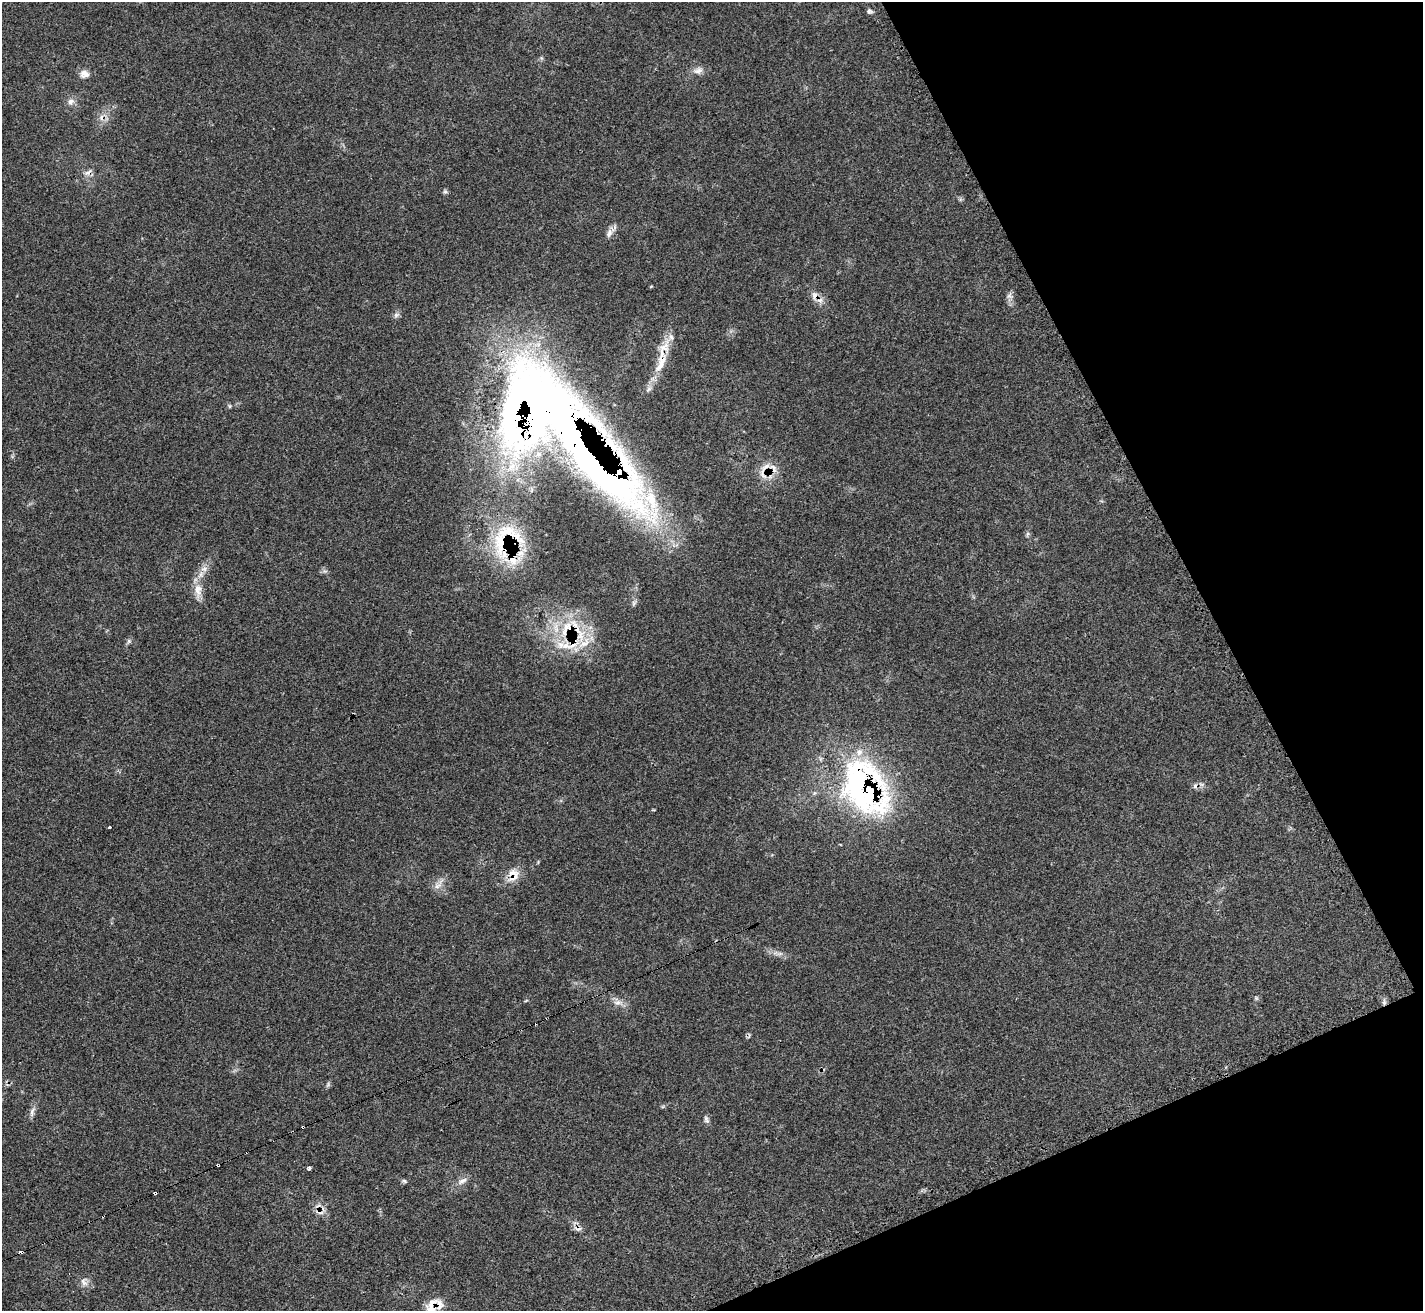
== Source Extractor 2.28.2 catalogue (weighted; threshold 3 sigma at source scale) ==
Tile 12 of 4 x 4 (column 4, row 3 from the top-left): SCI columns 4293-5713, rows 1602-2910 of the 5713 x 5703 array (HDU 1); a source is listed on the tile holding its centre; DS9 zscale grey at full resolution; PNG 1425 x 1313 px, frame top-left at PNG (2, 2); no overlay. Shown black and unused: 21% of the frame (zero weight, under 3 of 4 exposures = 2% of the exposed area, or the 3 px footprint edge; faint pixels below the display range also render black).
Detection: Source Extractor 2.28.2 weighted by HDU 2 'WHT'; one run over the whole footprint, this tile lists its part. Background 0.0538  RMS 0.0053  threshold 0.0237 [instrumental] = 3 sigma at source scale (4.5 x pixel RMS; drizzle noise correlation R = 1.50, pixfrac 1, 0.05/0.05 arcsec/px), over >= 5 px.
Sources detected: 65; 1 too faint to see at this stretch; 2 inside a brighter object's white glare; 7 cosmic-ray / hot-pixel residue — not listed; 13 inside a brighter listed object's ellipse — not listed separately; the other 42 listed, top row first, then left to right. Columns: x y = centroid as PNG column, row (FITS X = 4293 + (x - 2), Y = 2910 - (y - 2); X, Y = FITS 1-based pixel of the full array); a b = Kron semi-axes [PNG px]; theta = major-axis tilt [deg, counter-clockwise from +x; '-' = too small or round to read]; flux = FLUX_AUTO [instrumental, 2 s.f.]
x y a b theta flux
869 11 7 5 -14 1.2
698 70 13 8 20 3.2
84 74 12 10 -7 3.6
71 101 10 8 36 2.7
445 191 6 5 - 1
609 233 13 7 72 2.9
651 286 5 3 - 0.45
1009 295 8 4 46 1.4
815 296 12 9 -83 3.6
396 315 8 6 27 1.5
661 363 33 11 65 13
229 406 6 4 90 0.68
579 440 224 47 -51 500
774 468 15 7 -65 4.2
763 474 17 7 -62 4.6
502 542 61 37 39 49
204 569 10 7 4 2.7
198 590 20 11 -90 6.6
634 603 7 4 -90 1.1
556 628 16 6 -84 5.1
578 632 39 14 -63 21
129 641 6 5 - 1.1
566 646 17 11 -11 9.5
870 793 71 56 -63 110
110 827 3 3 - 2.2
515 877 23 9 35 6
438 886 12 7 26 3.1
1256 998 6 4 -46 0.8
526 1001 5 3 - 0.49
618 1002 11 8 9 3
32 1112 16 5 72 2.3
706 1118 7 4 -89 1.1
218 1165 3 3 - 2
309 1168 4 3 - 1.4
404 1181 7 4 -20 0.96
462 1181 16 6 27 2.9
155 1193 4 3 - 7.2
319 1212 13 6 -13 2.6
578 1228 13 7 -14 2.4
21 1252 4 3 - 6.5
84 1282 14 9 -64 3.1
432 1305 22 14 62 7.3
Overlapping masked pixels (flux is a lower limit): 16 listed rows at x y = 815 296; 661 363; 579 440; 774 468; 763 474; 502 542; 578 632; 566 646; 870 793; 515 877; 218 1165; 155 1193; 319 1212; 578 1228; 21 1252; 432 1305
Isophote crosses this tile's border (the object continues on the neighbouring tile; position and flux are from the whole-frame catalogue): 1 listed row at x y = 432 1305